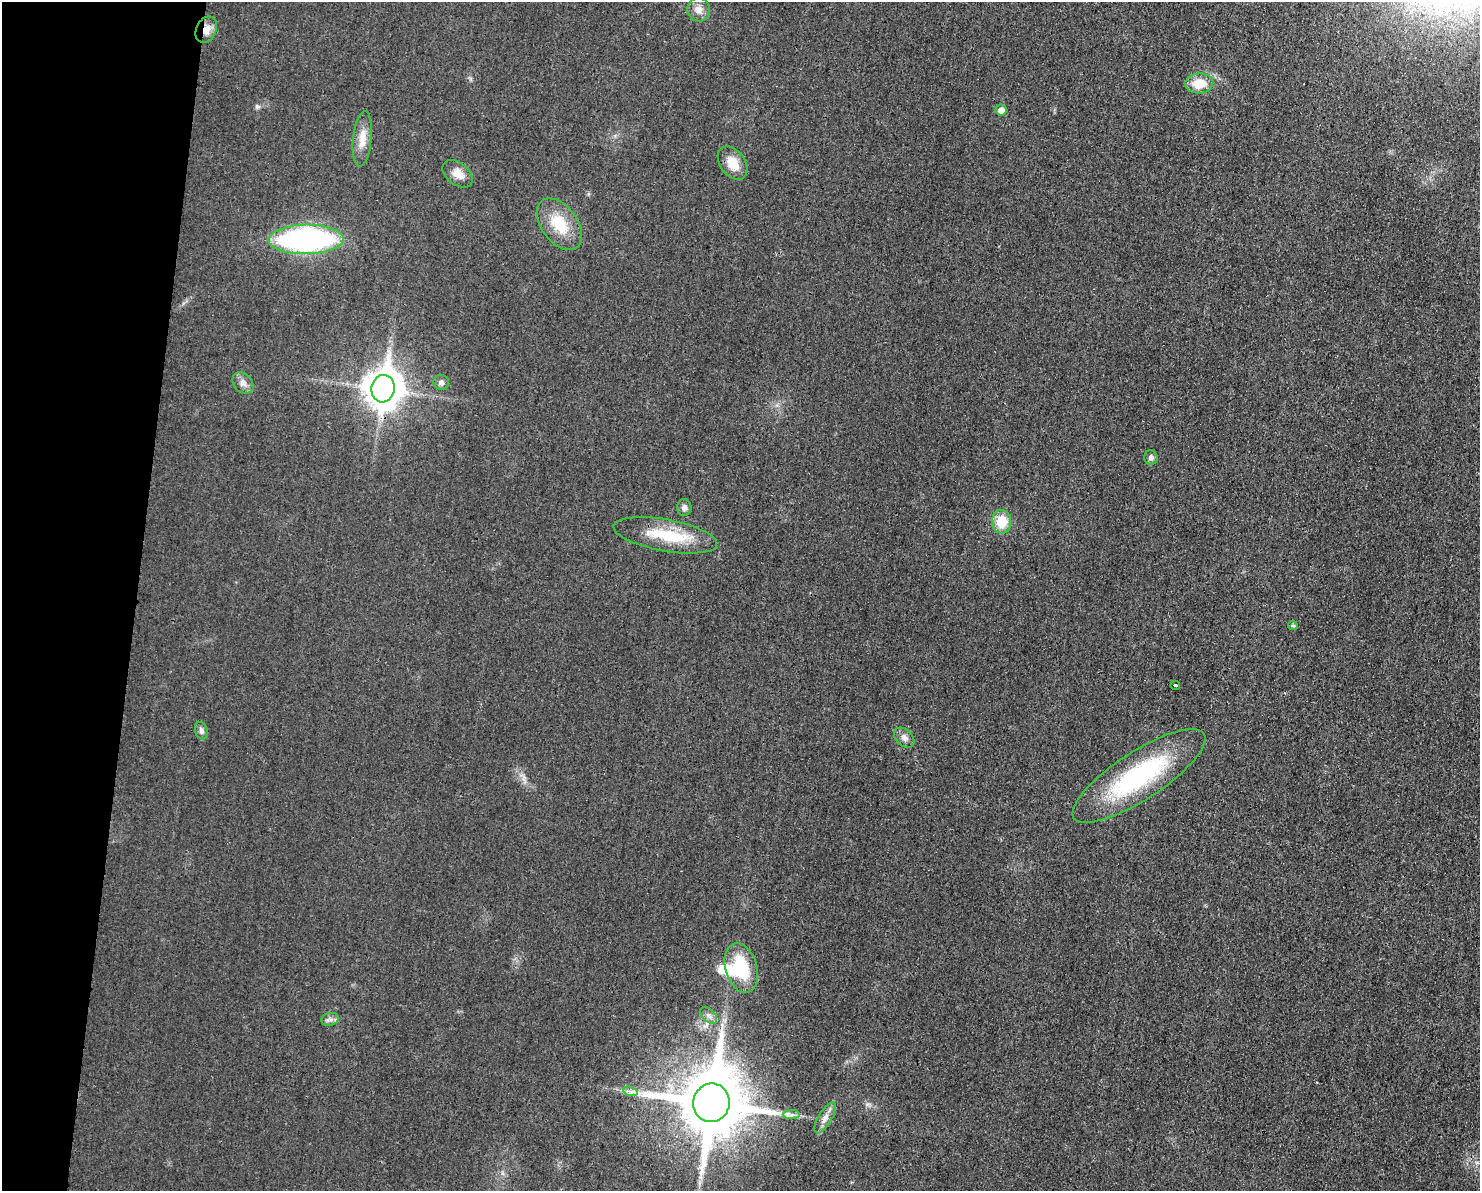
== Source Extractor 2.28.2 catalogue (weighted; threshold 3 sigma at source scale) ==
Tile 7 of 3 x 4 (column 1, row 3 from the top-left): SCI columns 130-1607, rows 1204-2392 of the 4804 x 4790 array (HDU 1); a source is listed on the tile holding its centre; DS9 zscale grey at full resolution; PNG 1482 x 1193 px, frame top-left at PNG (2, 2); each listed source drawn as its Kron ellipse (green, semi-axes under 4 px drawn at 4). Shown black and unused: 9% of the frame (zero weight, under 3 of 4 exposures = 2% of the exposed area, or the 3 px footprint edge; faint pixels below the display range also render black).
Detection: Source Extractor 2.28.2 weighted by HDU 2 'WHT'; one run over the whole footprint, this tile lists its part. Background 0.0257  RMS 0.006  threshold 0.0271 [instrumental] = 3 sigma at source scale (4.5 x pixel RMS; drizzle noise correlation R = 1.50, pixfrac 1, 0.05/0.05 arcsec/px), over >= 5 px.
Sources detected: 29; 1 inside a brighter listed object's ellipse — not listed separately; the other 28 listed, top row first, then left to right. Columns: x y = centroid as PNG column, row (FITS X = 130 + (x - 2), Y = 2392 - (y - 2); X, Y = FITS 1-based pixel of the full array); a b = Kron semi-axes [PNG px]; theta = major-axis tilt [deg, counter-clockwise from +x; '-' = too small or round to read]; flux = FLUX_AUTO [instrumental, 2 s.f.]
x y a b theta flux
699 9 12 11 - 4.5
206 30 14 10 63 5.7
1199 83 14 10 5 12
1001 110 5 5 - 4.4
362 139 28 9 84 8.6
733 163 18 12 -53 11
458 174 17 11 -39 6.3
559 224 29 18 -54 20
306 239 37 14 1 150
441 382 8 7 - 2.1
243 383 12 9 -46 3.5
383 389 14 11 81 1400
1151 458 7 6 - 2.2
684 507 8 7 - 2.7
1001 522 12 10 -84 14
665 535 53 16 -10 28
1293 625 5 4 - 1.1
1175 685 5 3 - 3.6
201 731 9 6 -72 2.1
904 738 12 8 -44 3.3
1139 776 78 24 33 85
741 968 25 16 -74 29
709 1015 10 6 -45 2.4
330 1019 9 6 11 2.2
630 1091 7 4 -19 1.8
711 1103 19 18 - 5900
791 1115 8 4 0 1.9
825 1118 17 6 59 4.1
Overlapping masked pixels (flux is a lower limit): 3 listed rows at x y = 206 30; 383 389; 711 1103
Unlisted compact peaks at least as high as the median listed source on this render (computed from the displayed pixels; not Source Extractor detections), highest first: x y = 257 106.